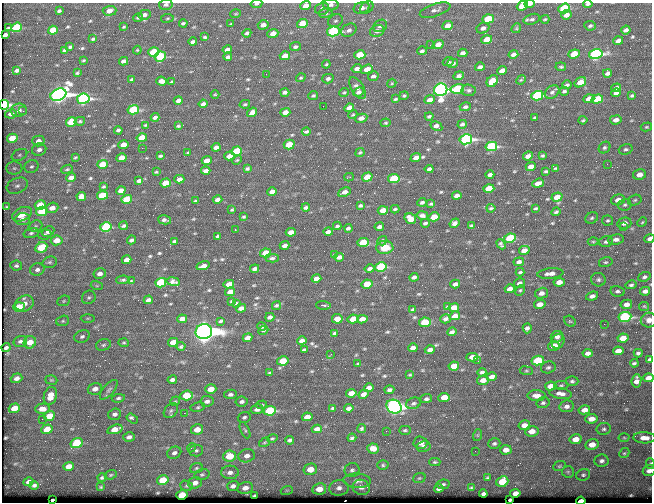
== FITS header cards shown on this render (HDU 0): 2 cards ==
NAXIS1  =                  650 / Width of table row in bytes
NAXIS2  =                  500 / Number of rows in table

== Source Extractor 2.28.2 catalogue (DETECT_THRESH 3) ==
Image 650 x 500 px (HDU 0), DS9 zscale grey, 1 PNG px = 1 image px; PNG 654 x 504 px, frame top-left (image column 1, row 500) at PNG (2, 3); each listed source drawn as its Kron ellipse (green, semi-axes under 4 px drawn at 4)
Background 364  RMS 1.2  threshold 3.73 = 3 sigma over >= 5 px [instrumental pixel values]
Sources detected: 565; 1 with non-positive FLUX_AUTO (blend fragments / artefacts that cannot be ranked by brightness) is neither listed nor drawn; of the other 564, the 500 brightest by FLUX_AUTO listed and drawn (64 fainter detections omitted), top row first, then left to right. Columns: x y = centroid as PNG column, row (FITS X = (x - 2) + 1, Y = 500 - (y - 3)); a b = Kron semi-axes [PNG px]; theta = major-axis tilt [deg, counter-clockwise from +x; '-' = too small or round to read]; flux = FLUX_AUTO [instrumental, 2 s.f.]
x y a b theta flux
256 4 6 4 9 170
529 4 5 3 - 330
588 4 4 3 - 150
166 5 7 5 13 210
331 5 8 6 -1 330
306 6 5 4 - 890
522 6 6 4 21 2400
367 7 7 5 35 190
362 8 8 5 17 380
564 8 6 4 20 5000
322 9 7 6 - 320
435 10 16 6 18 350
59 11 4 3 - 130
109 11 7 5 2 740
326 13 7 5 14 180
236 14 5 3 - 84
144 15 6 5 - 290
566 15 5 4 - 390
138 18 5 4 - 150
167 18 6 3 9 93
488 19 6 4 19 3100
532 19 8 5 16 230
545 19 4 3 - 90
335 21 8 6 29 220
183 23 4 3 - 130
302 23 5 4 - 1600
231 24 4 3 - 88
263 25 5 4 - 540
380 26 7 6 - 230
448 26 5 4 - 700
590 26 6 4 -7 210
16 27 5 4 - 3500
124 27 3 2 - 89
8 28 3 3 - 93
483 28 6 5 - 340
516 28 5 4 - 100
53 30 5 4 - 1700
349 30 8 6 31 300
626 30 5 3 - 290
333 31 6 5 - 11000
377 31 7 5 23 410
247 33 4 4 - 170
273 34 5 4 - 820
5 35 4 3 - 260
205 37 4 3 - 120
93 39 4 3 - 120
487 40 5 4 - 1700
618 41 5 4 - 460
193 42 4 3 - 240
438 44 5 4 - 710
430 45 2 2 - 180
70 47 4 3 - 120
295 47 5 4 - 210
227 49 5 3 - 370
64 50 3 3 - 110
137 50 4 3 - 89
422 51 5 3 - 180
154 52 5 4 - 4100
463 53 5 4 - 290
513 54 5 4 - 310
574 54 6 4 19 2400
596 54 7 5 13 16000
360 55 5 4 - 3400
285 56 5 4 - 860
160 57 6 5 - 4400
228 57 4 3 - 260
83 60 3 2 - 88
124 61 4 3 - 330
448 62 6 4 25 170
453 63 6 4 14 290
326 64 4 3 - 90
480 67 5 3 - 260
561 67 5 3 - 100
357 69 5 4 - 350
367 69 6 4 20 720
17 70 4 3 - 190
502 71 5 4 - 640
77 73 3 3 - 91
607 73 4 3 - 210
266 74 2 2 - 110
373 76 5 4 - 220
459 76 5 4 - 250
301 78 5 4 - 110
132 79 4 3 - 120
328 79 6 4 15 250
521 80 5 4 - 94
161 81 5 4 - 570
492 81 6 5 - 2400
172 82 4 3 - 150
580 82 6 4 35 1200
392 83 5 3 - 86
567 85 4 3 - 160
357 88 12 6 -57 380
616 88 5 4 - 340
457 89 7 4 12 3800
441 90 7 6 - 46000
468 90 7 6 - 190
564 91 4 3 - 150
285 92 4 3 - 250
344 92 5 4 - 110
359 92 5 4 - 300
552 92 8 6 36 250
616 93 5 3 - 320
215 94 4 3 - 83
58 95 8 6 23 53000
632 95 4 3 - 130
313 96 5 4 - 130
404 96 4 3 - 110
537 96 6 4 16 11000
83 99 6 5 - 19000
395 99 4 3 - 100
589 99 5 4 - 820
597 99 6 4 17 3000
178 100 4 3 - 330
430 100 5 4 - 470
203 104 4 4 - 280
245 104 5 4 - 110
4 105 5 5 - 12000
323 106 2 2 - 130
465 107 6 4 16 200
349 108 5 4 - 570
19 110 8 6 4 300
133 110 6 4 11 5100
23 111 3 2 - 93
252 112 5 4 - 350
285 112 5 4 - 650
11 114 6 4 10 440
353 115 5 4 - 97
429 116 4 3 - 150
155 117 4 3 - 250
361 118 6 4 13 460
535 118 4 3 - 110
583 120 4 3 - 100
616 120 6 4 8 410
80 121 5 4 - 120
71 122 5 4 - 3100
386 123 5 4 - 120
462 124 4 4 - 220
145 125 3 2 - 86
178 126 3 3 - 110
436 126 6 4 -31 390
646 127 6 4 14 100
118 130 4 3 - 150
306 132 4 3 - 170
12 138 5 4 - 1600
142 138 5 4 - 1400
466 139 6 5 - 19000
38 141 6 5 - 500
289 144 5 5 - 1600
123 145 5 4 - 800
491 146 6 4 12 11000
216 147 4 4 - 300
142 148 2 2 - 630
604 148 6 5 - 170
626 149 7 5 18 190
39 150 7 6 - 330
236 151 5 4 - 3400
360 152 5 3 - 110
188 153 4 3 - 96
19 155 8 5 27 230
160 156 4 2 - 120
229 156 5 4 - 640
528 156 5 4 - 380
543 156 3 3 - 110
75 157 4 3 - 88
122 158 5 4 - 1100
416 158 5 4 - 500
207 160 5 4 - 590
237 160 5 3 - 84
102 164 5 4 - 1900
607 164 2 2 - 240
531 166 5 4 - 530
31 167 7 6 - 230
14 168 8 6 0 290
247 168 4 3 - 150
555 168 4 2 - 95
67 169 6 4 21 120
429 169 4 4 - 240
206 171 5 3 - 260
546 171 4 3 - 120
156 172 3 3 - 85
639 174 6 5 - 580
490 175 4 3 - 250
349 177 5 2 - 90
367 177 5 4 - 1600
71 178 5 4 - 460
179 179 5 4 - 460
394 179 6 4 11 4400
139 181 4 3 - 240
165 183 5 4 - 2000
538 183 6 4 20 520
17 186 11 7 23 480
103 186 3 3 - 95
489 189 5 4 - 2700
121 190 5 4 - 560
272 191 5 4 - 530
344 192 6 4 24 440
102 195 5 4 - 2900
457 195 5 3 - 350
81 196 5 4 - 470
557 197 5 4 - 840
127 199 5 4 - 2700
217 199 5 3 - 320
618 200 7 5 16 620
635 200 7 5 17 160
196 201 4 3 - 130
422 202 4 3 - 170
431 204 4 3 - 120
40 205 5 5 - 1700
625 205 6 5 - 180
360 206 4 3 - 150
7 207 4 3 - 130
52 208 6 5 - 620
306 208 4 3 - 210
491 208 4 3 - 110
536 208 4 2 - 110
395 209 4 2 - 120
232 210 3 2 - 100
383 210 5 4 - 940
42 211 6 4 13 3200
556 212 5 3 - 160
22 214 10 6 26 1400
422 215 6 4 -13 240
244 217 3 3 - 110
434 217 5 4 - 1600
592 218 6 5 - 150
23 219 7 6 - 540
410 219 6 5 - 910
164 220 7 3 -14 190
608 220 5 5 - 140
642 222 5 4 - 100
425 223 4 3 - 160
455 223 5 4 - 300
624 223 7 5 14 480
471 225 4 2 - 110
35 226 7 5 22 170
123 226 4 3 - 140
337 226 4 2 - 150
106 227 6 5 - 6100
379 227 5 3 - 270
623 227 3 2 - 240
348 228 4 3 - 180
235 230 3 2 - 220
48 231 6 5 - 350
291 232 5 4 - 600
328 232 4 3 - 300
31 233 7 4 15 180
44 235 7 5 7 170
218 236 4 3 - 140
510 238 6 4 10 4700
616 239 8 5 7 360
649 239 5 4 - 230
57 240 6 5 - 1100
132 240 4 3 - 220
174 241 4 3 - 120
382 241 5 4 - 140
363 242 6 4 3 2600
593 242 5 3 - 96
606 242 7 5 14 210
501 244 5 4 - 170
285 245 5 3 - 370
385 247 8 6 2 1000
41 248 6 5 - 2300
524 250 5 4 - 630
266 253 5 4 - 2300
335 255 4 3 - 100
339 257 5 4 - 350
272 258 6 4 1 180
126 260 5 4 - 530
50 262 7 5 15 180
519 262 5 4 - 240
606 262 7 5 13 140
16 266 6 5 - 170
203 266 7 3 16 360
381 267 6 5 - 6800
255 269 5 3 - 220
369 269 5 3 - 240
37 270 7 6 - 320
520 272 4 3 - 130
550 273 13 5 6 530
100 274 6 5 - 410
414 277 4 3 - 250
644 277 6 4 22 190
316 279 5 4 - 570
123 280 6 3 1 150
598 280 7 6 - 230
131 281 4 3 - 93
173 282 7 4 -9 250
559 282 5 4 - 630
161 283 5 4 - 5300
520 283 5 4 - 250
229 284 5 4 - 790
367 284 5 4 - 2200
455 284 5 3 - 300
631 285 6 4 14 160
97 286 6 4 -18 120
510 289 5 4 - 530
520 290 5 4 - 120
618 291 7 5 -11 230
645 291 5 4 - 330
230 292 5 4 - 590
541 293 6 5 - 390
592 296 6 4 19 280
89 297 7 6 - 200
148 300 4 4 - 290
64 301 6 5 - 130
232 301 4 3 - 100
24 303 9 7 24 610
236 303 4 3 - 110
540 304 6 4 13 690
626 304 6 4 12 480
276 305 5 4 - 140
323 305 7 3 -3 150
644 306 5 4 - 91
19 307 6 4 16 1400
447 307 3 3 - 110
241 308 5 4 - 360
454 308 5 4 - 1100
413 310 4 3 - 170
455 316 5 4 - 660
270 317 5 3 - 250
625 317 6 5 - 13000
88 318 7 4 1 110
182 319 5 4 - 460
337 319 5 5 - 800
353 319 5 4 - 1600
362 319 5 4 - 620
446 319 5 4 - 230
649 320 8 7 - 420
63 321 6 5 - 160
221 321 4 3 - 130
570 321 6 5 - 120
425 322 6 5 - 3400
604 324 2 2 - 320
262 326 4 4 - 210
527 328 5 4 - 250
263 330 5 3 - 83
204 332 8 7 - 110000
452 332 5 4 - 220
335 333 4 3 - 150
82 336 8 6 23 220
557 337 6 5 - 270
248 338 5 4 - 470
623 338 5 4 - 1100
20 341 7 5 15 230
302 341 5 4 - 340
558 341 8 6 66 240
30 342 6 6 - 1200
173 342 5 4 - 1000
124 343 5 3 - 100
103 345 7 5 17 180
181 346 4 3 - 130
554 346 6 4 14 890
6 348 4 3 - 140
413 348 5 3 - 280
304 350 4 3 - 150
430 350 5 4 - 410
618 351 5 4 - 720
588 353 5 4 - 380
638 353 4 4 - 190
331 354 2 2 - 180
472 357 6 4 -2 690
650 359 4 3 - 340
283 361 5 4 - 2600
478 361 2 2 - 150
538 361 6 5 - 3900
634 363 4 3 - 140
358 364 3 2 - 96
454 366 5 4 - 1100
548 367 7 6 - 190
526 371 6 3 -8 100
482 372 4 3 - 180
270 373 4 3 - 110
410 375 3 2 - 91
492 377 5 4 - 380
17 378 6 4 20 340
648 378 5 4 - 660
51 380 6 4 -18 110
172 380 5 3 - 260
483 380 6 5 - 580
572 381 6 5 - 160
636 381 6 5 - 490
561 385 7 4 -1 130
551 386 6 4 6 790
369 388 5 4 - 450
95 389 7 5 16 450
211 389 5 5 - 1000
109 390 12 5 49 250
389 390 5 3 - 220
351 393 5 4 - 710
561 393 11 5 -8 460
230 394 6 4 11 220
363 394 5 4 - 320
187 395 6 5 - 2500
50 396 9 6 74 1000
537 396 9 5 -2 530
444 397 5 4 - 1300
118 398 6 4 8 170
426 399 6 4 6 200
175 401 5 4 - 110
207 401 6 5 - 320
242 402 6 5 - 230
413 403 7 5 20 210
543 403 6 5 - 170
262 405 5 4 - 98
567 406 7 6 - 330
198 407 7 5 10 150
394 407 8 6 -29 50000
14 408 6 4 20 1400
332 408 3 3 - 97
349 408 5 4 - 280
42 409 7 5 2 750
257 409 6 5 - 340
584 410 6 4 11 610
171 411 8 6 49 230
270 411 6 5 - 7700
184 413 3 2 - 90
115 414 6 5 - 260
49 416 6 4 24 1400
244 417 6 5 - 150
307 417 5 4 - 900
132 418 6 3 -34 290
42 419 2 2 - 130
591 419 6 4 6 740
524 425 6 5 - 660
47 429 5 4 - 1400
115 429 8 4 18 1200
197 429 6 5 - 990
317 429 5 4 - 340
362 429 4 3 - 130
604 429 7 6 - 200
245 430 9 4 -64 130
405 430 6 4 1 150
386 431 2 2 - 410
532 431 7 5 9 680
478 435 6 4 71 110
129 437 6 4 17 310
272 438 5 3 - 110
352 438 4 3 - 160
624 438 5 3 - 93
644 438 11 5 -2 620
575 439 6 5 - 900
289 440 4 3 - 180
265 442 6 3 31 93
77 443 6 5 - 4500
420 443 7 6 - 700
494 443 6 5 - 180
592 444 7 5 12 910
423 446 7 5 12 270
191 448 4 3 - 88
373 449 6 5 - 980
196 450 7 6 - 200
506 450 5 4 - 630
475 451 2 2 - 240
174 453 7 6 - 300
624 453 5 4 - 120
230 456 6 5 - 1900
247 456 8 6 17 480
602 461 7 6 - 270
435 462 5 4 - 120
650 464 5 4 - 97
383 465 5 5 - 140
68 466 5 4 - 610
559 466 6 4 21 120
196 468 6 5 - 140
310 469 7 5 14 1200
352 470 7 7 - 240
649 471 6 5 - 350
230 472 9 7 3 370
568 472 6 5 - 170
111 475 6 4 21 110
202 475 8 5 14 170
583 475 7 5 23 190
102 478 4 4 - 150
419 478 6 5 - 130
487 478 4 3 - 110
163 480 6 4 14 2300
357 481 13 7 -2 540
29 482 5 4 - 340
502 482 6 5 - 2400
195 483 7 5 17 510
443 484 6 4 9 160
34 485 4 3 - 190
186 486 6 5 - 140
233 486 6 5 - 260
101 487 4 3 - 85
361 487 9 7 -19 370
245 488 8 6 13 490
339 488 9 8 - 430
471 488 4 3 - 110
319 489 7 5 12 950
439 489 5 3 - 230
287 490 6 4 18 120
515 493 5 4 - 600
483 494 4 3 - 190
182 495 5 4 - 3900
254 496 3 3 - 110
510 499 3 2 - 170
52 500 3 2 - 230
581 501 4 3 - 1300
At the frame edge (FLAGS 8, measured only in part): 15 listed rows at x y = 256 4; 529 4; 588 4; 166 5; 331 5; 306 6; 522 6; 4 105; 649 239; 649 320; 650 359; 648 378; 650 464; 649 471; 581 501
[64 fainter detections neither listed nor drawn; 1 non-positive-flux detection neither listed nor drawn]